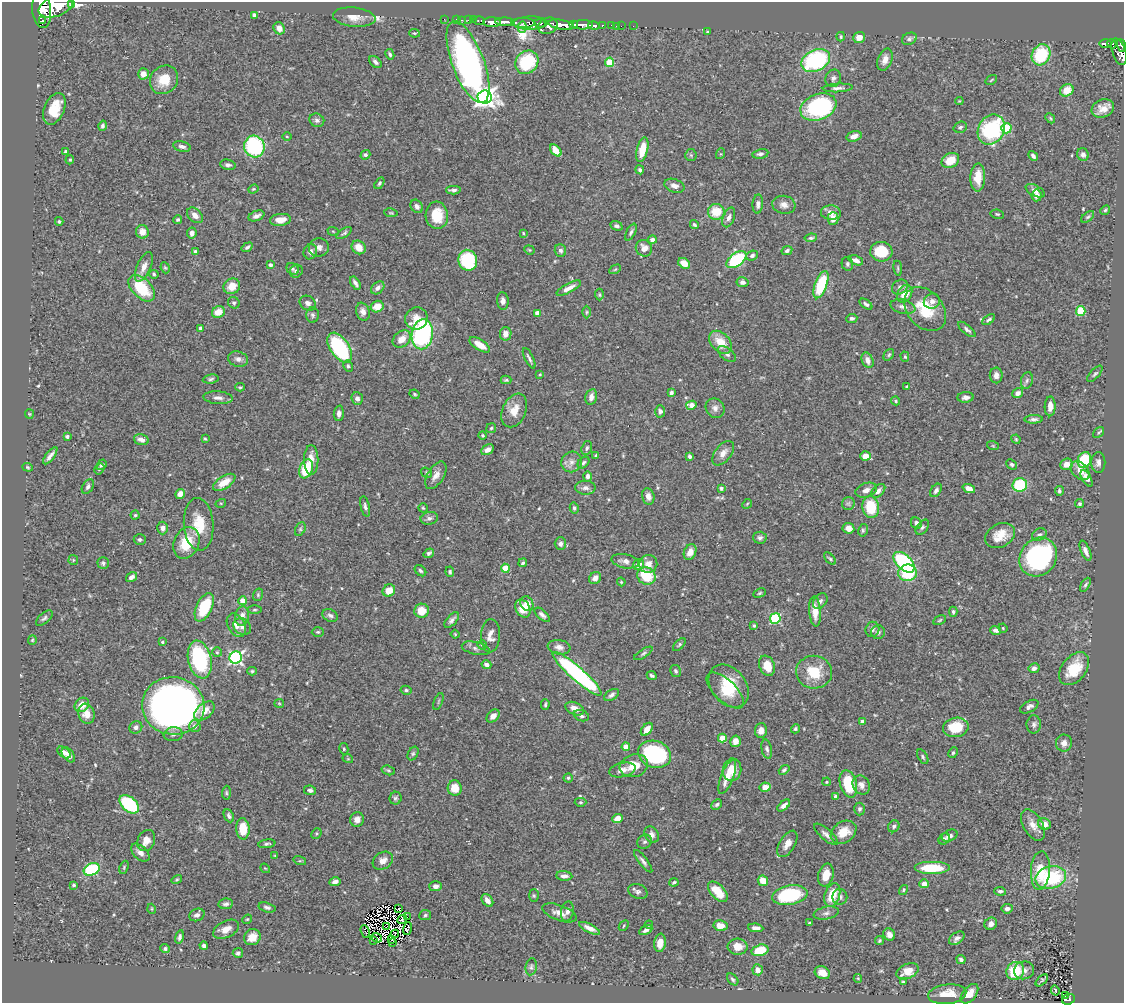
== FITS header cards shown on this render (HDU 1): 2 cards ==
NAXIS1  =                 1122
NAXIS2  =                 1001

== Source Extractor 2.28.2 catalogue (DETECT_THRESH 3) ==
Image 1122 x 1001 px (HDU 1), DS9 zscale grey, 1 PNG px = 1 image px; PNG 1126 x 1005 px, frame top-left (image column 1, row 1001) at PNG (2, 2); each listed source drawn as its Kron ellipse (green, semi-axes under 4 px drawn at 4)
Background 0.477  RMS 0.025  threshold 0.0736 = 3 sigma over >= 5 px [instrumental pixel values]
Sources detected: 551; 5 with non-positive FLUX_AUTO (blend fragments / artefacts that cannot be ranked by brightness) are neither listed nor drawn; of the other 546, the 500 brightest by FLUX_AUTO listed and drawn (46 fainter detections omitted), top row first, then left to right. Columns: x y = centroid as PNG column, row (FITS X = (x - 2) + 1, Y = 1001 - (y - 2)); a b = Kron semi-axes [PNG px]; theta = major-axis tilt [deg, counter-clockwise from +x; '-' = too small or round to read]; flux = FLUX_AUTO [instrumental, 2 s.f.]
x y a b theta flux
71 3 3 3 - 79
56 6 18 10 21 3300
42 10 18 9 -84 2600
254 15 4 4 - 6.3
354 17 21 9 -6 19
444 19 2 2 - 9.9
456 19 2 2 - 6.4
462 20 2 2 - 8.1
469 20 3 2 - 24
473 20 2 2 - 6.8
479 20 6 3 1 36
42 21 3 3 - 130
492 22 9 5 -2 1000
505 22 9 4 -2 770
523 23 12 5 -1 230
530 23 17 6 2 330
540 23 6 3 -13 270
573 24 4 3 - 320
561 25 13 5 -10 2000
583 25 10 5 0 940
602 25 3 3 - 67
612 25 3 3 - 26
548 26 10 8 21 770
594 26 5 3 - 360
616 26 2 2 - 3.6
621 26 2 2 - 4.4
633 26 2 2 - 3.6
522 27 6 4 80 120
279 28 6 5 - 11
708 32 4 3 - 3.1
414 33 5 3 - 1.9
841 37 4 3 - 2.3
859 37 6 5 - 14
909 39 8 6 26 4.3
1106 44 6 3 0 140
1112 44 5 4 - 110
1122 45 7 4 -70 360
1119 52 14 6 -72 280
390 54 5 4 - 3.2
1041 55 11 9 65 86
816 60 15 10 26 190
885 60 11 7 70 13
375 62 7 5 -42 4.9
468 62 43 16 -69 630
527 62 12 11 - 94
610 62 5 4 - 53
143 74 6 5 - 11
833 78 9 7 61 6
164 80 15 13 48 34
991 80 6 3 36 1.6
838 88 15 4 3 6.1
1067 90 7 6 - 20
485 97 7 6 - 880
959 101 4 4 - 1.5
818 107 18 12 22 230
1103 108 11 9 24 16
54 109 16 10 67 39
1050 118 6 4 -47 2.1
317 120 7 6 - 4.9
103 126 5 4 - 3.7
960 127 7 5 20 3.5
1006 128 5 5 - 70
991 130 16 13 57 170
287 136 5 3 - 1.6
854 136 8 5 18 10
182 146 9 5 -12 6.1
254 147 11 10 - 160
556 150 7 4 -47 26
642 150 13 5 77 33
66 152 4 3 - 5.2
720 154 5 3 - 1.6
760 154 8 4 11 4.7
365 155 5 4 - 3.1
691 155 6 5 - 2.8
1083 155 6 5 - 5.4
1033 156 5 4 - 4.3
70 160 5 4 - 1.9
950 160 9 7 31 29
228 165 8 5 -10 4.5
640 170 4 4 - 3.3
978 177 14 7 88 30
379 183 6 4 58 2.9
674 186 10 6 -19 8
253 189 5 4 - 1.8
453 190 7 3 -2 4.4
1035 191 10 5 -29 7.5
1037 195 6 5 - 8.1
758 204 9 5 87 5.6
784 205 11 9 -9 9.6
417 206 7 5 -56 6.1
1105 210 5 4 - 2.2
716 212 8 8 - 37
391 213 7 4 -9 2.1
831 213 10 7 -4 13
997 214 7 4 -10 2.4
195 215 9 6 -43 10
437 215 14 11 -84 43
256 216 8 5 22 7
729 217 10 5 70 6.7
1088 217 7 4 37 2.7
833 219 6 5 - 13
178 220 4 4 - 3
280 220 10 6 6 16
59 221 4 3 - 2.2
694 225 5 3 - 2.4
617 226 6 4 -20 4.7
333 231 6 3 -20 1.7
142 232 7 6 - 13
631 232 9 4 62 4.5
192 233 5 5 - 8.6
344 233 9 4 34 3.4
523 233 3 3 - 1.5
811 238 6 4 8 2.9
652 240 4 4 - 4.7
247 247 6 4 35 3.4
319 247 10 9 - 9.1
359 247 7 6 - 20
644 248 8 8 - 12
529 250 5 4 - 2
560 250 6 5 - 4.7
787 251 5 4 - 3.8
196 252 4 4 - 7.2
310 252 8 6 70 6.9
881 252 11 9 -4 55
752 256 6 5 - 4.9
468 260 10 9 - 99
736 260 11 6 36 130
856 260 7 4 -22 7.6
684 263 6 5 - 22
847 264 7 5 -78 3.6
270 265 4 4 - 3.6
144 267 16 7 66 14
165 268 6 4 -66 2.1
898 268 8 4 -82 2.5
293 269 6 5 - 3.3
615 269 6 4 31 2.2
296 271 7 6 - 4.5
154 274 5 4 - 2.4
742 282 6 5 - 6.5
355 283 7 3 -57 5.3
821 285 14 6 70 91
232 286 8 7 - 23
900 287 8 6 38 5.6
142 288 16 9 -45 70
378 288 7 5 42 7.3
569 288 13 4 29 12
905 294 9 7 62 27
599 295 6 4 -88 2.4
503 301 9 6 -86 7.3
932 301 8 7 - 8.8
234 303 6 5 - 3.2
308 303 8 7 - 6
866 304 7 4 -36 3.8
377 307 6 5 - 21
903 307 12 7 -14 8.2
925 309 25 17 -49 63
1081 311 5 5 - 55
218 312 7 5 25 21
363 312 9 6 -70 8.1
586 312 6 4 89 2.5
537 313 4 4 - 12
313 315 7 6 - 4
416 318 11 11 - 17
852 318 5 4 - 4.8
989 320 7 3 36 3.6
201 328 4 4 - 7.3
967 329 10 4 -40 4.7
422 334 15 10 82 280
506 334 6 5 - 12
402 339 10 7 40 18
720 342 13 9 -46 27
480 345 12 5 -33 18
340 348 17 9 -56 170
727 354 10 6 -38 5.3
889 355 6 4 50 2.7
905 357 5 4 - 2.1
529 358 11 3 -63 3.6
238 359 10 7 -15 7.1
867 360 8 5 -68 9.1
348 366 6 4 -59 3
540 374 4 4 - 1.7
1095 374 10 4 47 3.7
996 375 8 6 -90 7.9
211 379 8 4 8 3.3
506 380 5 4 - 2.6
1027 380 8 6 74 4.4
907 386 4 3 - 2.3
240 387 5 3 - 2.3
671 393 4 4 - 5.9
1018 393 6 4 36 6.7
415 394 5 3 - 2
591 397 8 5 78 10
965 397 8 5 5 6.5
218 398 15 6 -4 9.1
357 398 6 5 - 6.3
896 401 4 3 - 2.1
691 405 5 4 - 16
1050 406 10 5 89 13
715 408 10 9 - 9
514 410 18 11 65 23
660 411 6 5 - 4.5
339 413 7 5 86 6.7
29 414 5 4 - 1.6
1034 419 9 4 2 4.9
491 428 5 4 - 2.4
1099 432 6 4 42 2.7
483 435 4 4 - 2.2
67 436 3 3 - 4
141 439 7 5 -16 8.8
205 439 4 3 - 1.7
1016 439 5 4 - 1.8
993 446 6 3 -19 1.9
587 448 7 5 70 3.6
488 450 7 5 29 9.6
723 453 14 8 51 12
596 455 3 3 - 2.6
50 456 10 3 52 7.2
865 456 5 4 - 18
690 457 4 4 - 4.6
311 460 15 7 -90 20
1084 460 8 6 69 62
572 462 10 10 - 10
583 463 7 5 46 3.3
1098 463 10 7 90 7.5
1012 464 6 4 -42 3.1
1067 464 6 5 - 13
101 465 6 4 51 3.6
28 467 5 4 - 2
99 469 6 4 57 2.4
306 469 10 6 69 57
1080 471 11 7 -45 15
427 473 6 4 -34 2.5
436 475 15 8 58 12
588 476 5 4 - 7
1087 478 9 4 -60 8.3
224 482 13 6 33 23
1020 485 7 6 - 99
88 487 8 5 60 4.6
585 488 10 7 -1 6.7
721 488 4 3 - 2.8
969 488 6 4 -19 11
866 490 11 7 20 9.2
936 490 7 5 56 4.7
878 491 8 5 42 7.5
1059 491 5 4 - 3.4
180 494 5 4 - 12
648 496 8 6 -75 9.2
221 503 5 3 - 1.7
848 503 6 6 - 3.4
747 504 5 4 - 1.9
1080 504 4 4 - 3
365 506 10 4 -77 4.5
871 507 11 8 -81 57
423 508 5 4 - 2.1
574 508 5 4 - 3.8
135 515 4 4 - 2.3
429 518 9 6 11 5.4
916 523 6 5 - 5.8
199 524 26 15 -86 43
922 527 9 5 52 4.2
163 528 6 5 - 7
848 528 6 5 - 9.2
300 529 7 5 61 2.9
863 530 6 5 - 2.8
1039 535 7 5 29 4
1000 536 16 11 29 27
760 538 6 6 - 4.5
140 539 6 5 - 4
186 543 16 12 64 47
560 544 6 5 - 5.2
1085 551 11 4 -68 8.9
690 552 8 6 66 13
429 553 5 4 - 3.9
1038 557 20 18 51 270
830 559 7 4 -47 2.7
73 560 5 5 - 2
625 561 14 7 -10 9.4
904 562 13 7 -44 190
103 563 6 5 - 3.7
523 563 4 4 - 3.1
638 564 6 5 - 14
648 564 9 9 - 12
505 568 4 4 - 50
420 571 6 5 - 3.3
450 572 5 4 - 2.8
908 573 9 8 - 67
646 576 9 8 - 61
131 577 6 4 32 6
595 578 6 5 - 10
621 582 4 3 - 1.5
1085 585 8 4 60 3.3
389 591 6 6 - 22
760 593 6 4 27 2.4
258 595 6 5 - 2.7
242 601 4 4 - 21
820 601 9 6 50 5.1
527 604 8 6 -61 12
204 607 15 7 65 76
523 608 9 7 -62 30
255 610 7 3 1 2.1
421 611 7 7 - 26
815 611 15 6 -86 19
953 612 5 4 - 3.4
330 615 8 6 -25 4.7
542 615 9 4 -40 5.7
242 616 10 7 78 12
44 618 10 5 41 4.1
775 618 5 5 - 140
452 620 9 5 49 6
940 620 7 3 28 2.1
236 625 12 8 -62 10
754 626 3 3 - 3.3
242 627 9 7 -39 8.5
1003 628 5 4 - 1.6
872 629 8 7 - 5.3
996 630 5 4 - 6.3
318 632 6 5 - 2.7
878 632 7 7 - 4.8
455 634 4 3 - 1.5
490 636 16 9 87 12
32 640 5 4 - 1.9
162 642 4 3 - 2.1
482 645 5 4 - 2.8
679 645 8 4 45 2.8
559 647 11 7 -9 9.2
476 648 14 6 -14 6
217 652 4 4 - 2.3
643 653 10 4 33 3.5
236 658 6 6 - 350
200 659 19 11 -77 180
486 665 5 4 - 6.7
767 666 10 7 -67 26
1034 668 5 5 - 5.3
1074 669 19 12 51 46
252 671 5 4 - 2.3
676 671 6 5 - 3.5
814 672 18 16 -8 51
577 674 32 7 -41 320
652 676 5 3 - 3.7
729 686 24 17 -51 55
406 690 5 4 - 3.1
725 690 23 10 -44 28
611 695 8 5 34 5
438 701 9 3 69 2.1
279 703 5 4 - 1.8
545 704 5 3 - 2.4
82 705 8 6 43 19
173 706 31 29 -10 1100
1029 707 10 5 30 7
575 709 10 6 -25 13
204 711 12 7 41 19
87 714 10 8 -72 15
493 716 8 5 45 8.6
581 716 8 5 -19 4.4
862 721 4 3 - 5.3
1034 724 9 7 89 5.7
195 726 6 5 - 8.2
136 727 7 6 - 5.1
956 727 13 9 10 48
647 729 7 5 51 15
795 729 5 4 - 2.5
761 730 7 6 - 11
173 734 9 7 7 6.7
722 738 4 4 - 28
735 741 6 5 - 12
1064 743 8 8 - 9.7
626 747 4 4 - 29
344 749 6 4 -77 2.5
767 749 10 5 -77 4.8
64 753 8 4 -37 5.8
953 753 6 4 62 2.5
413 754 7 5 63 3
655 754 17 13 -19 170
68 755 8 5 -53 10
923 757 8 4 -61 3.1
348 759 5 3 - 1.5
634 766 14 11 19 30
388 770 7 4 -18 2.6
622 770 13 7 13 12
732 770 11 9 82 24
784 770 6 4 40 3
727 777 18 6 69 18
568 778 4 4 - 2.4
827 782 4 3 - 1.7
848 784 14 8 -74 62
861 785 10 8 -58 9.7
765 787 6 4 12 29
455 788 7 7 - 24
310 790 6 4 -10 4.8
226 793 7 4 87 2.5
836 796 4 3 - 4
395 798 6 6 - 3.5
580 802 6 4 1 2.3
129 804 11 7 -41 160
717 804 6 4 44 3.1
784 806 7 4 41 7.5
860 809 6 5 - 3.7
229 816 7 4 -65 4.9
618 818 5 4 - 16
357 819 7 7 - 9.7
1044 824 6 5 - 14
1033 825 17 9 -60 16
894 826 6 5 - 3.4
243 829 10 6 -85 33
844 832 14 10 34 28
316 833 5 4 - 2.4
826 834 15 5 -42 8.4
652 835 8 6 -59 6.5
950 836 8 5 26 6.8
944 839 6 5 - 3.3
146 841 11 8 64 16
644 842 7 6 - 4.1
267 844 8 4 8 3.7
787 844 14 7 59 13
140 853 11 6 -42 11
275 856 4 3 - 1.6
300 861 6 4 -16 2.4
383 861 11 8 32 11
643 861 14 4 -53 5.5
124 867 7 4 68 2.4
265 868 5 4 - 1.8
932 868 18 6 0 58
92 869 8 6 23 140
1040 871 19 9 86 45
826 875 11 7 74 23
564 876 8 5 -3 7.3
1051 877 15 11 13 120
177 880 5 4 - 1.9
763 881 5 5 - 20
335 882 5 4 - 8
674 882 4 3 - 2.6
924 884 5 4 - 12
74 885 4 3 - 2.3
436 886 6 5 - 6.1
903 890 5 4 - 2.2
638 891 10 7 -24 5.8
1000 891 6 4 -5 3.6
718 892 12 7 -47 30
790 895 18 9 10 130
832 895 12 7 71 42
534 896 6 5 - 2.4
840 897 8 7 - 5.6
487 900 7 5 -52 8.5
226 904 7 5 8 4.2
267 907 9 4 -15 4.3
399 908 3 2 - 6.1
152 909 5 3 - 1.6
1007 909 5 4 - 6.6
567 911 10 6 78 7.2
560 913 18 7 -20 13
826 913 13 6 12 6.5
197 915 8 6 23 5.8
425 915 6 5 - 2.8
407 917 2 2 - 1.6
247 919 5 4 - 2
402 919 5 3 - 2.1
809 923 3 3 - 2.2
991 924 6 6 - 8.9
649 925 4 3 - 1.5
624 926 6 3 48 1.8
721 926 7 5 -8 18
387 927 3 2 - 1.6
590 928 11 4 -26 10
756 928 8 4 -7 8.5
226 929 14 8 26 16
407 929 7 3 73 1.7
646 930 7 4 28 5.6
365 931 7 3 -69 5.9
395 934 4 2 - 2
889 934 6 5 - 7.9
179 937 7 4 78 4.4
252 937 8 8 - 17
377 938 5 2 - 4.7
957 938 9 5 35 7.3
373 940 3 2 - 2.3
392 940 3 2 - 1.7
879 941 5 3 - 2.3
393 943 3 2 - 1.9
660 943 9 5 82 15
204 946 4 3 - 4.4
738 947 10 8 -4 18
165 949 5 4 - 3.4
760 950 8 5 15 46
238 953 5 5 - 4
961 959 4 3 - 4.3
531 967 8 5 80 3.7
758 970 5 5 - 8.1
1024 970 10 9 - 9.3
907 971 11 7 23 20
1015 971 9 8 - 63
822 973 8 6 -26 13
858 978 4 4 - 1.6
733 979 7 4 -49 3.2
1042 980 7 4 45 2.6
903 982 3 3 - 1.9
1055 991 5 3 - 4.4
947 994 19 9 7 31
969 994 11 6 51 19
1066 995 3 2 - 4
1068 999 6 5 - 76
At the frame edge (FLAGS 8, measured only in part): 4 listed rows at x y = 71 3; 56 6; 42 10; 1122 45
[46 fainter detections neither listed nor drawn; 5 non-positive-flux detections neither listed nor drawn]